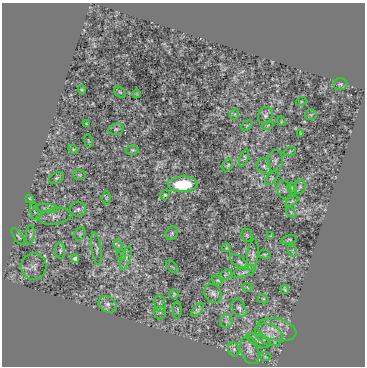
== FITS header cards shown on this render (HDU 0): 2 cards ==
NAXIS1  =                  363
NAXIS2  =                  364

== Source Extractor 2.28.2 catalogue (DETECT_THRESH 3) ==
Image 363 x 364 px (HDU 0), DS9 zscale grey, 1 PNG px = 1 image px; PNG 367 x 368 px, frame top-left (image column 1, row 364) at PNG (2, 3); each listed source drawn as its Kron ellipse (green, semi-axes under 4 px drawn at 4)
Background -0.00158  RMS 5.5e-04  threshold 0.00164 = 3 sigma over >= 5 px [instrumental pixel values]
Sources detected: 79; all 79 listed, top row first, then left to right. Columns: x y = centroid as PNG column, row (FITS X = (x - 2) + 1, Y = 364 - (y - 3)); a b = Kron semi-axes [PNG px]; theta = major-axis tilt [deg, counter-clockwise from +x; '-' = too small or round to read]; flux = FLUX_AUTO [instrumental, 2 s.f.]
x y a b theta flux
340 84 7 5 1 0.075
82 90 4 3 - 0.038
120 92 7 4 -44 0.037
137 94 4 2 - 0.029
301 102 5 3 - 0.032
235 114 6 4 72 0.044
265 115 9 7 63 0.11
311 115 6 5 - 0.051
281 121 4 3 - 0.028
86 124 3 2 - 0.03
268 125 6 3 19 0.038
247 126 6 4 45 0.043
116 129 8 5 13 0.067
300 133 4 2 - 0.026
88 141 7 3 -81 0.034
73 149 5 4 - 0.04
132 150 6 5 - 0.056
290 151 6 4 20 0.042
244 158 9 4 70 0.064
275 161 11 7 83 0.1
228 165 6 4 59 0.047
264 166 8 7 - 0.11
79 175 6 5 - 0.049
56 178 8 5 27 0.065
272 178 8 5 49 0.053
183 184 14 8 0 1.7
300 187 7 5 68 0.088
292 188 6 4 -72 0.055
284 190 9 6 -70 0.086
165 195 5 4 - 0.048
29 198 3 3 - 0.03
106 198 7 4 89 0.064
292 201 7 4 31 0.051
46 208 12 4 -3 0.11
78 209 8 7 - 0.12
34 211 9 3 -83 0.044
291 212 6 3 -54 0.036
55 216 16 8 10 0.22
172 233 7 5 64 0.076
80 234 7 5 68 0.075
30 235 10 4 85 0.082
247 235 7 5 -68 0.053
271 236 3 2 - 0.035
18 237 10 3 -54 0.049
289 240 8 3 13 0.048
118 245 6 3 -72 0.047
226 248 4 3 - 0.027
96 249 16 5 -81 0.11
60 251 8 5 87 0.073
293 251 6 4 -71 0.049
265 254 6 3 -9 0.039
122 255 5 3 - 0.036
253 255 16 5 83 0.17
126 258 12 4 71 0.13
75 259 4 4 - 0.087
239 262 11 5 -37 0.12
34 266 13 12 - 0.25
172 267 7 3 -45 0.038
244 272 12 5 18 0.14
225 275 7 4 31 0.066
218 280 6 4 -21 0.048
247 287 5 3 - 0.028
285 289 4 2 - 0.043
213 293 10 8 -56 0.16
174 294 5 5 - 0.044
263 299 5 4 - 0.041
160 303 8 5 -82 0.082
107 304 9 7 -33 0.16
239 308 10 6 -58 0.11
177 310 9 3 89 0.042
197 310 8 4 48 0.087
160 312 6 6 - 0.071
226 321 6 6 - 0.11
277 330 20 11 -12 0.5
269 335 15 10 -27 0.42
259 341 12 5 -24 0.13
234 349 7 5 -69 0.095
250 350 14 9 -72 0.22
265 357 6 4 -2 0.046